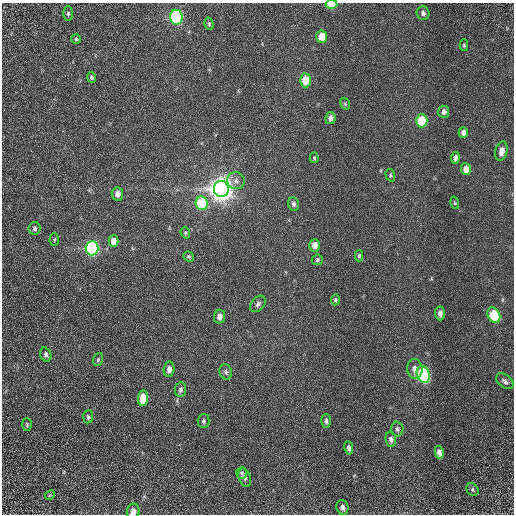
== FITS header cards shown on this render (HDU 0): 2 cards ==
NAXIS1  =                  512 / Required FITS header
NAXIS2  =                  512 / Required FITS header

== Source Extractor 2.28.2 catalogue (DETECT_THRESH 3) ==
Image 512 x 512 px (HDU 0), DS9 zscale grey, 1 PNG px = 1 image px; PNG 516 x 516 px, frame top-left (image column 1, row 512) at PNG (2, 3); each listed source drawn as its Kron ellipse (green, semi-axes under 4 px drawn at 4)
Background 1.42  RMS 0.64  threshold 1.93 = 3 sigma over >= 5 px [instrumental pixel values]
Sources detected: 63; all 63 listed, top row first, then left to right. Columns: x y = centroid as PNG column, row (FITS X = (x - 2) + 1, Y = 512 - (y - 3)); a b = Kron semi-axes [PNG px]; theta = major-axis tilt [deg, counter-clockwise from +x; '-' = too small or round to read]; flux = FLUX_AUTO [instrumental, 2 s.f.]
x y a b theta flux
332 4 6 4 -2 1500
423 13 7 6 - 140
68 14 7 5 89 84
176 17 7 6 - 7800
209 24 6 4 -76 66
322 37 6 5 - 650
76 39 5 4 - 68
464 45 6 4 -89 62
91 77 5 4 - 86
306 80 7 5 89 720
345 104 6 4 -69 61
444 112 6 5 - 170
330 118 6 5 - 200
422 121 6 5 - 1700
463 133 5 4 - 240
501 151 10 6 76 290
314 158 5 4 - 57
455 158 6 4 84 200
466 169 6 5 - 370
390 175 6 4 -72 65
236 181 9 8 - 190
221 189 8 7 - 54000
117 194 7 5 -80 240
201 203 7 6 - 3000
455 203 6 4 -75 57
294 204 7 5 -68 110
35 228 6 6 - 100
185 233 6 4 -71 60
54 239 6 4 89 62
113 241 6 5 - 390
315 245 6 5 - 350
92 248 7 6 - 9500
189 256 6 4 -35 69
359 256 6 4 88 78
317 260 5 5 - 88
335 300 5 4 - 78
258 304 9 6 50 140
440 313 7 5 -86 210
494 315 8 6 -62 1800
219 316 7 5 85 230
46 355 7 5 -72 150
98 359 7 5 72 86
169 369 8 5 84 230
415 369 10 7 -83 290
226 372 8 6 -67 98
423 374 9 6 -70 6900
505 381 10 6 -38 150
180 390 7 5 83 130
143 398 7 5 84 1000
88 417 6 5 - 83
204 421 7 6 - 94
326 421 7 5 -89 110
27 424 6 5 - 72
397 429 7 6 - 110
391 439 7 5 -82 150
349 448 7 4 -80 150
439 452 6 4 -78 250
241 473 6 5 - 80
245 478 9 6 -72 140
472 490 7 5 -57 75
50 495 5 4 - 48
342 507 7 6 - 190
133 511 7 6 - 270
At the frame edge (FLAGS 8, measured only in part): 2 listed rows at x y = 332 4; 133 511